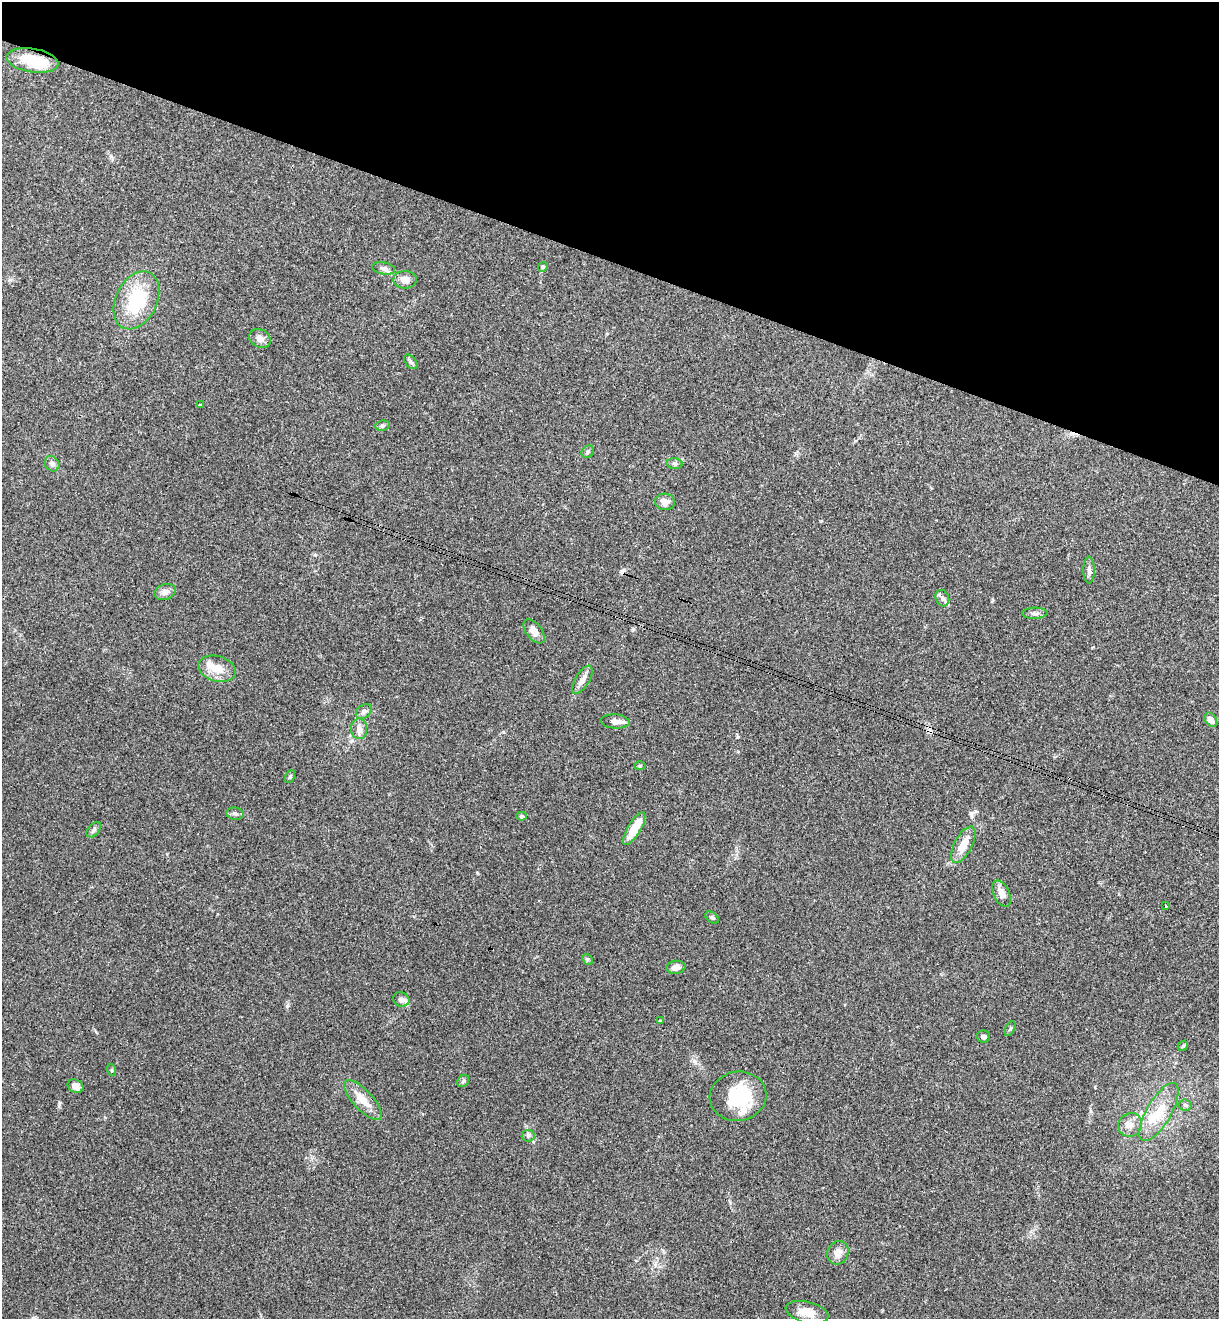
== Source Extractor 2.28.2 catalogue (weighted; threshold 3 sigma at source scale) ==
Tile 2 of 4 x 4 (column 2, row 1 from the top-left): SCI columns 1402-2618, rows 3976-5292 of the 5364 x 5313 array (HDU 1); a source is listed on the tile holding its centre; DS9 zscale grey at full resolution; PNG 1221 x 1321 px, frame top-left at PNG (2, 2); each listed source drawn as its Kron ellipse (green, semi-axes under 4 px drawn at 4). Shown black and unused: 20% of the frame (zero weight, under 3 of 4 exposures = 6% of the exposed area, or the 3 px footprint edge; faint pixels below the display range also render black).
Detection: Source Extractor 2.28.2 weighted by HDU 2 'WHT'; one run over the whole footprint, this tile lists its part. Background 0.188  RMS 0.0075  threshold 0.0338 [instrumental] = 3 sigma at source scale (4.5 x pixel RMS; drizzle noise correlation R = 1.50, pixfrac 1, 0.05/0.05 arcsec/px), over >= 5 px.
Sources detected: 59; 2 inside a brighter object's white glare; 1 cosmic-ray / hot-pixel residue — neither listed nor drawn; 4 inside a brighter listed object's ellipse — not listed separately; the other 52 listed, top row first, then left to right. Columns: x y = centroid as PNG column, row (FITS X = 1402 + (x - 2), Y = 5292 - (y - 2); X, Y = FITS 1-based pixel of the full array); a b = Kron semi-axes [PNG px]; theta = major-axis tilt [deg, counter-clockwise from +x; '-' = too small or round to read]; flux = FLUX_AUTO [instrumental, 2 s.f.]
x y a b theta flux
32 60 26 11 -9 20
543 267 5 4 - 1
384 268 11 6 -11 2.4
405 280 11 9 1 6.4
136 300 31 20 64 41
260 338 11 9 -30 4.2
411 362 8 5 -50 1.7
200 405 4 3 - 0.69
382 426 7 5 6 1.5
588 452 7 5 49 1.5
52 464 8 7 - 2.4
675 464 8 5 -6 1.6
665 502 10 8 -6 5.3
1089 570 13 5 -89 2.7
165 592 11 7 16 4.4
942 598 8 6 -66 2.3
1035 613 12 5 2 2.4
534 631 14 7 -53 5.9
217 669 19 12 -15 11
582 680 16 7 59 4.9
364 711 9 6 41 2.2
1211 720 8 5 -55 4.8
615 721 14 7 -4 4.9
359 729 10 8 -88 4.2
640 766 5 3 - 0.78
290 777 7 4 63 1.1
235 814 9 6 -7 2.1
522 816 5 4 - 1.2
634 829 18 6 59 17
94 830 9 5 47 2
963 845 20 9 62 11
1002 894 14 8 -65 5.1
1166 906 3 2 - 0.81
712 917 8 5 -36 1.3
587 959 6 4 -44 1.1
676 967 9 6 9 4.7
401 999 8 7 - 4
660 1021 4 3 - 0.78
1010 1029 8 4 62 1.2
983 1037 7 6 - 1.9
1183 1046 5 4 - 1
112 1070 6 3 -72 0.77
463 1081 7 5 48 1.4
76 1086 8 6 -23 4.6
738 1096 28 24 10 36
363 1100 25 9 -47 11
1185 1105 6 5 - 1.6
1159 1112 33 12 60 20
1130 1125 12 11 - 6.1
528 1136 6 6 - 1.5
838 1253 12 10 68 6
807 1312 22 10 -13 9.7
Overlapping masked pixels (flux is a lower limit): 1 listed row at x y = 32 60
Unlisted compact peaks at least as high as the median listed source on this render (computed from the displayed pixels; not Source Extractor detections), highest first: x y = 694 1061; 738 737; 59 1104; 287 1006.